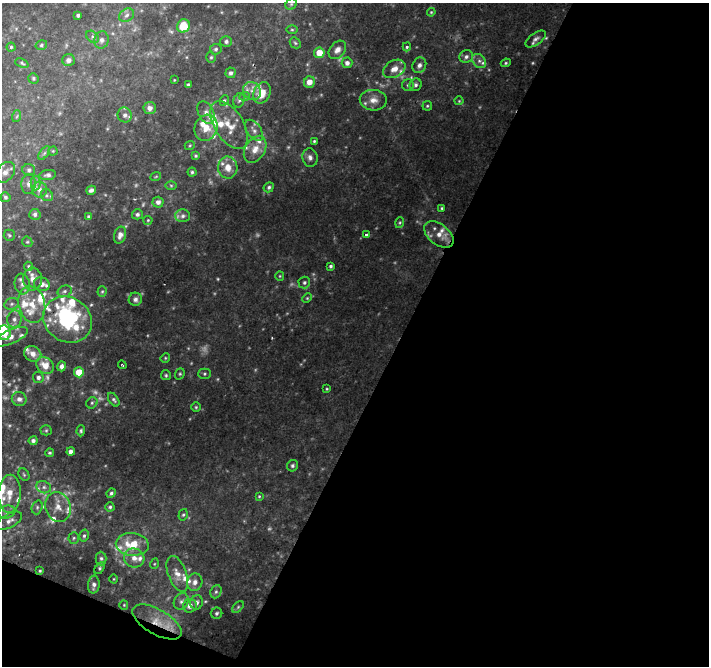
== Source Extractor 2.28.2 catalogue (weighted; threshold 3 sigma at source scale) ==
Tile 4 of 2 x 2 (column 2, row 2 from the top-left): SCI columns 708-1414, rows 58-721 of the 1414 x 1440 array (HDU 1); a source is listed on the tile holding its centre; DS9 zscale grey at full resolution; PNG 711 x 668 px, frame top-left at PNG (2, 3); each listed source drawn as its Kron ellipse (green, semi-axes under 4 px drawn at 4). Shown black and unused: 46% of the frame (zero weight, under 2 of 3 exposures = <1% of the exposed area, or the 3 px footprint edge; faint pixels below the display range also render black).
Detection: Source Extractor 2.28.2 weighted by HDU 2 'WHT'; one run over the whole footprint, this tile lists its part. Background 0.0634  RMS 0.0056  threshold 0.0252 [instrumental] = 3 sigma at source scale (4.5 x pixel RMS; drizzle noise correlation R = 1.50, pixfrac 1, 0.0396/0.0396 arcsec/px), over >= 5 px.
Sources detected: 207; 21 too faint to see at this stretch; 1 inside a brighter object's white glare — neither listed nor drawn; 34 inside a brighter listed object's ellipse — not listed separately; the other 151 listed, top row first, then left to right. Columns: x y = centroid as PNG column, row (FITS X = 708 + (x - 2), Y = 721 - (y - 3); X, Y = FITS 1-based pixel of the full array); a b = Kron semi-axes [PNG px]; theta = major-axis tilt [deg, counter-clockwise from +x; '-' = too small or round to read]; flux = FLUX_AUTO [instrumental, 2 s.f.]
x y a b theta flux
291 4 6 5 - 0.9
431 12 4 3 - 0.57
78 15 4 3 - 1.3
127 15 8 6 33 1.8
183 26 7 6 - 12
292 30 5 3 - 0.63
92 37 7 5 -41 1.5
536 39 12 6 35 2.4
101 40 9 7 77 2.3
226 41 6 5 - 1.3
295 43 6 5 - 0.84
41 45 6 4 18 0.95
11 47 4 4 - 0.87
407 47 4 4 - 1
216 49 6 5 - 1.2
337 50 10 7 49 3.3
319 53 5 5 - 7.9
211 57 5 4 - 0.78
466 57 7 6 - 1.8
68 60 6 6 - 2.7
479 61 8 6 -46 2
22 63 7 4 -24 0.94
347 63 5 5 - 2.5
506 63 5 4 - 0.74
419 65 8 6 64 2.6
394 69 12 8 28 4.8
231 73 5 5 - 1.6
33 78 5 5 - 0.8
174 80 3 2 - 0.37
309 82 6 5 - 5.5
188 85 3 3 - 1.2
408 85 6 6 - 1.1
416 85 6 6 - 1.5
252 91 10 8 -52 3.9
262 93 11 8 65 8
245 96 5 3 - 0.74
224 100 5 4 - 0.93
239 100 7 5 73 1.3
373 100 13 10 -3 5.4
459 101 4 4 - 0.59
427 106 5 4 - 0.72
150 108 6 6 - 2.9
206 113 12 7 -63 2.6
125 115 7 7 - 2.5
17 116 6 3 71 0.64
229 125 26 14 -58 11
206 128 13 11 66 7.2
254 130 12 7 -54 2.8
314 141 4 4 - 0.77
190 145 5 3 - 0.58
255 149 14 10 59 6.9
53 151 4 4 - 0.65
44 153 8 4 53 1.1
196 156 4 4 - 0.79
310 157 9 7 -80 2.5
228 167 11 9 -87 6.7
29 170 6 6 - 1.3
5 172 11 8 51 3.4
192 172 4 4 - 0.96
48 175 8 5 9 1.6
156 176 5 3 - 0.51
35 183 7 5 89 1.9
29 184 10 7 86 2.8
171 185 6 4 -2 0.71
269 187 5 4 - 1.2
39 190 8 7 - 3
91 190 5 4 - 2
47 195 6 5 - 1.1
5 197 5 5 - 1.1
158 202 5 5 - 2.7
442 208 4 3 - 0.72
35 214 5 5 - 1.7
137 214 5 5 - 1.3
183 216 7 6 - 1.7
89 217 4 4 - 1.3
148 220 4 4 - 0.65
400 223 6 3 71 0.68
439 234 17 10 -37 6.4
9 235 5 5 - 0.91
120 235 8 6 72 2.7
367 235 4 3 - 2.6
27 242 5 5 - 0.84
29 266 4 4 - 0.91
330 266 3 3 - 1
280 276 5 4 - 0.58
32 279 11 9 -89 4.7
304 283 6 6 - 1.4
22 284 10 7 -82 2.7
42 284 8 6 -19 3.5
65 291 7 5 16 1.5
102 292 5 4 - 0.72
307 298 5 4 - 0.61
135 299 6 6 - 1.9
12 304 7 5 21 1.7
32 304 19 13 -77 12
14 319 8 7 - 2.9
68 320 25 22 -34 65
4 333 7 6 - 9.1
11 337 18 7 24 4.5
33 354 9 7 -29 4.5
165 358 5 4 - 0.62
45 365 9 7 -39 7.5
122 365 4 2 - 0.43
62 366 5 4 - 2.3
79 372 5 5 - 11
180 374 6 4 68 0.82
204 374 6 5 - 0.97
166 375 5 5 - 0.86
38 378 5 5 - 1.9
327 389 4 3 - 0.58
19 399 7 7 - 2.7
114 400 8 4 -55 1.1
92 403 6 5 - 0.99
196 407 4 4 - 0.69
46 430 5 5 - 0.83
81 431 5 4 - 0.84
33 441 4 4 - 1.6
71 452 4 4 - 2.3
50 453 4 4 - 0.83
293 466 6 5 - 1.2
24 475 6 5 - 0.9
44 487 7 6 - 1.9
111 493 5 4 - 1.1
9 494 19 11 88 9.4
259 496 4 3 - 0.59
37 507 7 5 71 1.3
58 507 15 12 -73 6.6
110 507 4 4 - 1.1
7 512 8 6 17 2.1
183 515 6 4 72 0.83
9 521 14 7 29 3.3
84 536 6 4 74 1.1
74 538 6 5 - 0.94
132 544 16 11 -5 15
101 558 7 5 -89 1.4
134 558 10 9 - 4.6
154 564 5 3 - 0.55
100 568 6 4 59 0.96
40 571 4 3 - 0.71
177 574 19 9 -70 6.1
114 579 4 3 - 0.43
195 582 9 7 75 3.1
94 585 9 6 86 2.2
216 592 7 5 67 1.3
181 601 8 7 - 2.2
197 602 7 6 - 2.3
124 605 5 4 - 0.59
190 606 7 6 - 3.9
238 607 7 4 46 0.97
217 613 6 5 - 1.2
157 622 27 12 -30 15
Overlapping masked pixels (flux is a lower limit): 1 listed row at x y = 157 622
Isophote crosses this tile's border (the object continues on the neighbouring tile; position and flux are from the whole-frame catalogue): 2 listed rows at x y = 127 15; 4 333